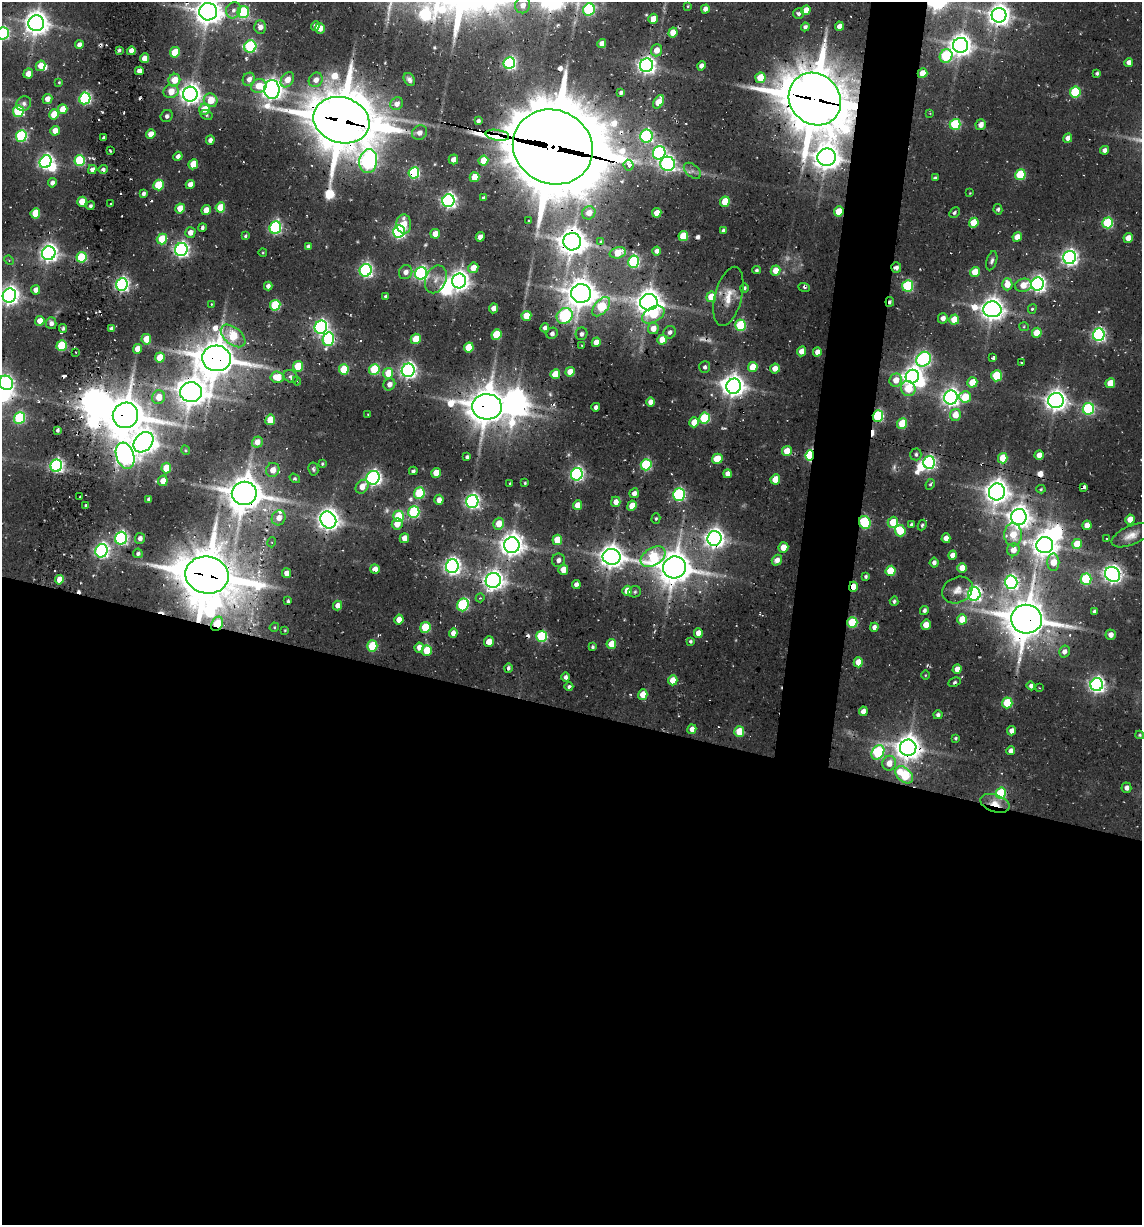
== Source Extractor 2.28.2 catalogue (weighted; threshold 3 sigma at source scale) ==
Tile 14 of 4 x 4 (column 2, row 4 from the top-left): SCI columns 2121-3260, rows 3-1225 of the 5654 x 5023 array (HDU 1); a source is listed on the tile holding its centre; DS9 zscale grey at full resolution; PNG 1144 x 1227 px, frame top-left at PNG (2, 2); each listed source drawn as its Kron ellipse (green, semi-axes under 4 px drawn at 4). Shown black and unused: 45% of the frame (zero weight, under 2 of 3 exposures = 18% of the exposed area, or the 3 px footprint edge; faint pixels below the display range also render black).
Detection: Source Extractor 2.28.2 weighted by HDU 2 'WHT'; one run over the whole footprint, this tile lists its part. Background 0.102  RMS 0.0093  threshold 0.0421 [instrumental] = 3 sigma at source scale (4.5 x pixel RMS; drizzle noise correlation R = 1.50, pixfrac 1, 0.05/0.05 arcsec/px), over >= 5 px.
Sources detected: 455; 5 too faint to see at this stretch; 15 inside a brighter object's white glare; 12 cosmic-ray / hot-pixel residue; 1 long thin detection or spike segment (spike, bleed or trail) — neither listed nor drawn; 2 inside a brighter listed object's ellipse — not listed separately; the other 420 listed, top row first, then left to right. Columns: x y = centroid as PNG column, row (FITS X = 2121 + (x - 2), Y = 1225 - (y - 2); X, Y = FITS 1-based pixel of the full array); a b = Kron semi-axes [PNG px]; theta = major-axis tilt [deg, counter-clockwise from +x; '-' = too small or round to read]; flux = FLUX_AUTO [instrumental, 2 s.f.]
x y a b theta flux
523 5 8 7 - 7.4
688 6 3 2 - 0.72
589 9 6 5 - 110
705 9 4 4 - 4.6
233 10 8 7 - 4.4
806 10 5 4 - 12
208 12 9 8 - 1100
243 12 6 5 - 81
798 14 5 5 - 2.5
999 15 7 7 - 750
653 19 5 4 - 10
36 23 8 8 - 980
315 26 5 4 - 4.6
839 26 4 4 - 6.5
260 27 6 6 - 6.9
805 27 4 4 - 2.6
320 28 5 5 - 8.7
673 32 5 4 - 17
3 33 6 6 - 130
602 43 4 4 - 6.2
79 45 4 4 - 4.6
961 45 7 7 - 770
250 47 6 6 - 120
119 50 4 3 - 1.3
656 50 6 5 - 9.8
131 51 4 4 - 6.9
175 52 5 5 - 25
946 56 7 6 - 82
145 58 5 4 - 10
1129 62 4 4 - 4.7
509 63 6 5 - 180
646 65 7 6 - 390
40 66 5 4 - 11
701 66 5 4 - 4.8
139 71 4 4 - 5.6
923 73 5 4 - 16
1097 73 3 3 - 1.6
28 74 5 5 - 7.2
760 78 5 5 - 24
249 79 7 6 - 6
409 79 7 5 -59 2.9
174 80 6 6 - 17
287 80 8 6 56 12
316 80 7 6 - 7.2
59 82 4 3 - 0.96
259 86 8 7 - 15
272 89 9 7 89 730
171 92 7 6 - 14
1075 92 5 5 - 67
621 93 4 3 - 2.2
190 94 7 7 - 620
85 98 6 5 - 140
47 99 5 5 - 7.3
815 99 27 24 -47 5400
211 100 7 6 - 18
659 102 7 4 59 19
24 103 8 7 - 3.5
397 104 6 6 - 6.1
63 109 5 4 - 15
205 109 6 5 - 14
18 111 5 5 - 72
930 113 3 3 - 0.7
54 114 5 4 - 23
206 115 6 4 -28 1.4
167 116 6 5 - 2.5
341 120 28 22 -17 5000
478 121 4 4 - 2.7
955 124 5 5 - 67
981 125 5 5 - 6.5
55 131 5 4 - 8.9
420 133 8 7 - 4.9
151 134 5 4 - 9
497 135 12 5 -9 140
21 136 6 5 - 100
646 136 6 6 - 150
104 138 4 3 - 1.8
1068 138 5 4 - 5.7
210 140 4 4 - 4.4
553 147 41 37 -26 12000
1105 150 4 4 - 3.6
110 151 3 2 - 1
659 153 7 6 - 170
178 156 5 4 - 4
827 157 9 9 - 1100
453 159 5 4 - 5
80 160 5 5 - 71
483 160 5 4 - 21
368 161 12 9 82 250
46 162 7 5 57 250
193 164 5 4 - 22
668 164 7 7 - 230
628 165 5 5 - 87
92 169 4 4 - 4.9
103 169 4 4 - 2.8
692 171 10 6 -40 3.5
414 173 6 5 - 100
1020 175 5 5 - 54
475 177 5 4 - 17
935 178 4 3 - 1.4
52 183 5 4 - 4.4
190 184 4 4 - 7.7
158 185 5 5 - 40
970 193 3 3 - 0.57
143 194 4 3 - 2.5
483 198 4 3 - 2
448 201 6 6 - 290
82 202 5 4 - 18
725 202 5 4 - 27
111 204 3 2 - 2.4
90 206 4 4 - 2.1
220 207 5 5 - 20
180 208 5 4 - 15
998 209 5 4 - 1.7
206 210 5 4 - 10
839 211 5 5 - 20
35 213 5 5 - 29
589 213 7 6 - 8.8
657 213 5 4 - 12
954 213 6 4 46 1.7
529 221 3 3 - 3.6
974 223 5 4 - 24
1108 223 5 5 - 68
404 224 10 7 -87 15
202 227 4 3 - 2
275 228 6 5 - 160
723 230 4 4 - 1.9
399 231 6 6 - 200
190 233 5 5 - 7.4
435 234 5 4 - 8.7
245 236 4 3 - 1.3
683 236 5 5 - 29
480 237 5 4 - 6.9
1017 237 5 4 - 11
1128 238 5 4 - 10
162 239 5 5 - 29
601 241 4 3 - 1.4
572 242 9 8 - 1300
308 246 4 4 - 2.8
181 250 7 6 - 280
657 251 4 4 - 4.1
263 252 4 3 - 0.71
49 253 7 6 - 460
618 253 8 5 14 21
81 257 5 5 - 56
1070 257 6 6 - 340
9 260 5 4 - 1.2
992 261 10 5 74 2.6
634 262 6 5 - 110
473 268 5 5 - 13
896 268 5 5 - 3.6
366 270 6 6 - 200
757 270 4 4 - 1.7
776 271 5 4 - 15
406 272 7 6 - 5.8
975 272 5 4 - 15
421 273 6 6 - 200
436 279 14 10 67 8.1
459 281 7 7 - 590
1007 284 6 5 - 13
1037 284 7 6 - 350
122 285 6 5 - 230
1023 285 8 6 14 13
268 286 4 4 - 3.2
908 286 6 5 - 88
744 288 4 4 - 1.8
804 288 6 2 -23 0.96
36 290 5 4 - 5.5
581 293 10 9 - 1400
9 295 7 6 - 500
386 296 4 3 - 2
728 296 30 13 75 17
711 297 5 5 - 18
649 302 9 8 - 1100
890 302 5 3 - 1.9
211 304 3 2 - 0.54
275 305 5 5 - 57
601 307 11 6 49 53
494 308 5 4 - 6.4
992 309 9 8 - 870
1032 309 5 4 - 1.5
653 315 12 7 29 26
526 316 5 5 - 19
565 316 8 7 - 140
943 318 5 5 - 4.3
954 320 5 4 - 21
40 321 5 4 - 11
51 323 6 5 - 3.8
741 325 5 5 - 60
321 327 7 6 - 260
1024 327 4 4 - 0.99
63 328 4 3 - 1.5
545 328 4 4 - 3.5
653 328 5 5 - 9.4
111 329 4 3 - 2.5
670 332 6 6 - 3.8
552 333 6 5 - 2.6
1037 333 5 5 - 27
496 334 5 5 - 34
582 334 6 6 - 2.5
1099 335 6 6 - 210
233 336 14 8 -40 44
146 339 5 5 - 16
328 339 7 5 78 130
416 339 5 5 - 22
662 340 5 5 - 19
596 342 5 4 - 10
62 346 5 5 - 59
582 346 3 2 - 1.3
469 347 5 4 - 27
137 349 5 4 - 9.2
802 351 5 4 - 7.2
76 352 2 2 - 0.97
817 352 4 4 - 6.6
160 357 5 5 - 18
216 358 14 13 - 2500
993 358 4 3 - 6.2
924 359 8 6 50 220
1021 363 3 2 - 1.3
298 366 5 5 - 31
705 367 6 5 - 2.5
753 367 5 4 - 23
775 368 5 5 - 8.3
344 369 5 5 - 41
374 369 6 5 - 54
408 370 7 6 - 330
570 372 5 4 - 12
388 373 5 5 - 21
555 374 5 4 - 20
291 376 7 6 - 3.1
997 376 5 5 - 44
277 377 7 5 -5 20
912 377 7 6 - 530
896 380 7 6 - 11
297 381 4 3 - 0.93
972 382 5 5 - 20
6 383 7 7 - 200
1110 383 5 5 - 17
389 384 6 5 - 5.7
734 386 7 7 - 710
908 388 8 7 - 27
191 392 11 10 - 1300
159 397 7 6 - 12
951 397 7 6 - 420
965 397 6 5 - 25
1056 401 7 7 - 630
651 402 5 4 - 7.8
487 407 15 13 -3 2100
596 407 4 4 - 2.4
1088 409 6 5 - 100
125 415 13 12 - 2400
368 415 3 2 - 0.9
955 415 6 5 - 13
878 416 6 5 - 96
19 418 6 5 - 81
704 418 5 5 - 58
270 420 5 5 - 22
694 422 5 4 - 15
902 424 5 5 - 27
57 430 4 3 - 2.1
144 442 11 8 48 930
257 442 5 5 - 8.6
185 450 5 3 - 0.81
787 451 5 4 - 15
916 454 6 5 - 2.4
810 455 5 4 - 110
1039 455 5 4 - 9.8
125 456 13 9 -71 420
467 457 4 3 - 2.1
1003 458 5 5 - 25
717 459 5 5 - 21
929 462 6 5 - 210
322 464 3 3 - 1
646 465 6 5 - 79
56 466 6 5 - 190
166 468 5 5 - 18
313 469 6 5 - 1.8
273 470 7 6 - 8.1
413 471 4 3 - 1.6
436 473 5 4 - 16
577 474 6 5 - 220
727 474 4 4 - 6.3
295 478 5 4 - 1.5
373 478 7 6 - 250
775 479 5 4 - 16
163 481 5 5 - 9.3
510 483 3 2 - 0.71
525 483 3 3 - 0.93
930 484 5 4 - 1.4
362 487 7 6 - 8.6
1084 487 4 3 - 19
1041 489 4 4 - 1.1
997 492 8 8 - 860
244 493 12 11 - 2200
419 493 6 5 - 56
634 493 5 4 - 4.1
679 494 6 6 - 130
80 497 2 2 - 0.93
149 499 4 4 - 2.9
439 500 5 4 - 5.6
472 501 6 6 - 280
616 502 5 5 - 7.2
578 505 5 4 - 12
86 506 3 3 - 1.5
632 506 5 4 - 17
414 512 6 5 - 96
399 516 5 5 - 42
1019 517 8 7 - 780
279 518 8 6 62 8.1
656 518 5 4 - 1.4
1130 519 5 4 - 13
328 520 9 7 -57 720
865 522 6 5 - 89
893 522 5 5 - 18
397 524 5 5 - 11
499 524 6 5 - 14
911 524 4 3 - 1.7
922 525 5 4 - 1.7
1087 525 5 4 - 9
900 531 5 5 - 32
1013 535 11 9 -90 16
1131 535 21 9 23 9.6
121 538 6 6 - 180
140 538 5 5 - 3.7
404 538 5 4 - 8
714 538 7 7 - 550
946 538 5 4 - 5.9
1107 539 3 2 - 1.6
557 540 5 5 - 21
272 542 5 3 - 0.94
1077 544 5 4 - 21
512 545 8 7 - 860
1045 545 8 8 - 940
783 547 5 5 - 14
1013 550 6 6 - 8.7
102 551 7 6 - 260
138 553 5 4 - 2
953 555 5 4 - 8.3
611 557 9 8 - 920
653 557 13 8 33 57
558 560 7 6 - 3.2
777 560 5 5 - 5.7
1053 562 9 6 -89 15
934 563 5 4 - 3.6
452 566 7 6 - 350
675 567 11 11 - 1800
962 568 5 4 - 11
375 569 5 4 - 8.2
563 570 5 5 - 12
891 571 5 5 - 32
287 573 5 4 - 7.1
1113 574 8 7 - 470
207 575 22 18 -12 4400
866 576 3 3 - 1.8
1086 579 6 5 - 78
59 580 5 4 - 13
493 580 8 7 - 550
1011 582 7 6 - 220
576 584 4 4 - 4.9
853 587 5 3 - 17
957 590 16 12 28 9.6
627 591 5 4 - 13
635 592 6 5 - 2
974 594 6 6 - 270
480 598 4 3 - 0.99
288 601 4 3 - 1.6
894 601 5 4 - 1.6
337 605 5 4 - 5.6
463 605 6 5 - 98
924 610 4 4 - 2.9
1094 611 4 4 - 2.3
962 619 5 5 - 19
1026 619 15 14 - 2800
399 620 5 4 - 9.9
852 622 5 5 - 51
217 624 7 5 61 41
926 625 5 4 - 11
274 627 5 4 - 0.98
425 627 5 5 - 43
874 627 4 4 - 4.9
285 630 3 3 - 0.8
453 633 5 4 - 5.9
698 633 5 4 - 12
1111 635 5 5 - 5.3
542 636 6 5 - 84
690 641 3 3 - 1.5
489 642 5 5 - 10
611 644 5 4 - 18
372 646 5 5 - 38
419 647 5 4 - 6.5
593 647 4 3 - 1.4
427 650 5 5 - 24
1064 652 6 5 - 4.9
858 662 5 4 - 14
508 668 4 4 - 2
957 669 5 4 - 9.4
925 675 4 3 - 0.7
566 677 5 4 - 3
673 680 5 4 - 13
954 682 6 3 27 1.6
1097 685 6 6 - 320
1031 686 4 4 - 3.1
569 687 4 4 - 1.7
1039 688 3 2 - 0.73
643 694 5 4 - 15
1007 703 5 5 - 41
863 711 5 4 - 5.7
938 715 5 4 - 2.3
692 729 5 4 - 6.7
1012 731 4 4 - 6
739 732 5 5 - 27
1140 735 4 3 - 1.3
956 738 3 3 - 1.2
908 748 8 8 - 1000
1011 751 4 4 - 5.7
878 752 8 6 58 97
889 763 7 6 - 11
904 775 10 6 -44 59
1126 788 5 5 - 3.4
1001 793 5 5 - 48
995 803 15 8 -17 11
Overlapping masked pixels (flux is a lower limit): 40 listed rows (the first 20) at x y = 208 12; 999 15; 923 73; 190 94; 85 98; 815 99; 341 120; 497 135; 553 147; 827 157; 414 173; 839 211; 572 242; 896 268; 728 296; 890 302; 992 309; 216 358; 191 392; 487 407
Isophote crosses this tile's border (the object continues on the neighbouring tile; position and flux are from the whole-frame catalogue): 4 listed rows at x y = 208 12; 3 33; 9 295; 6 383